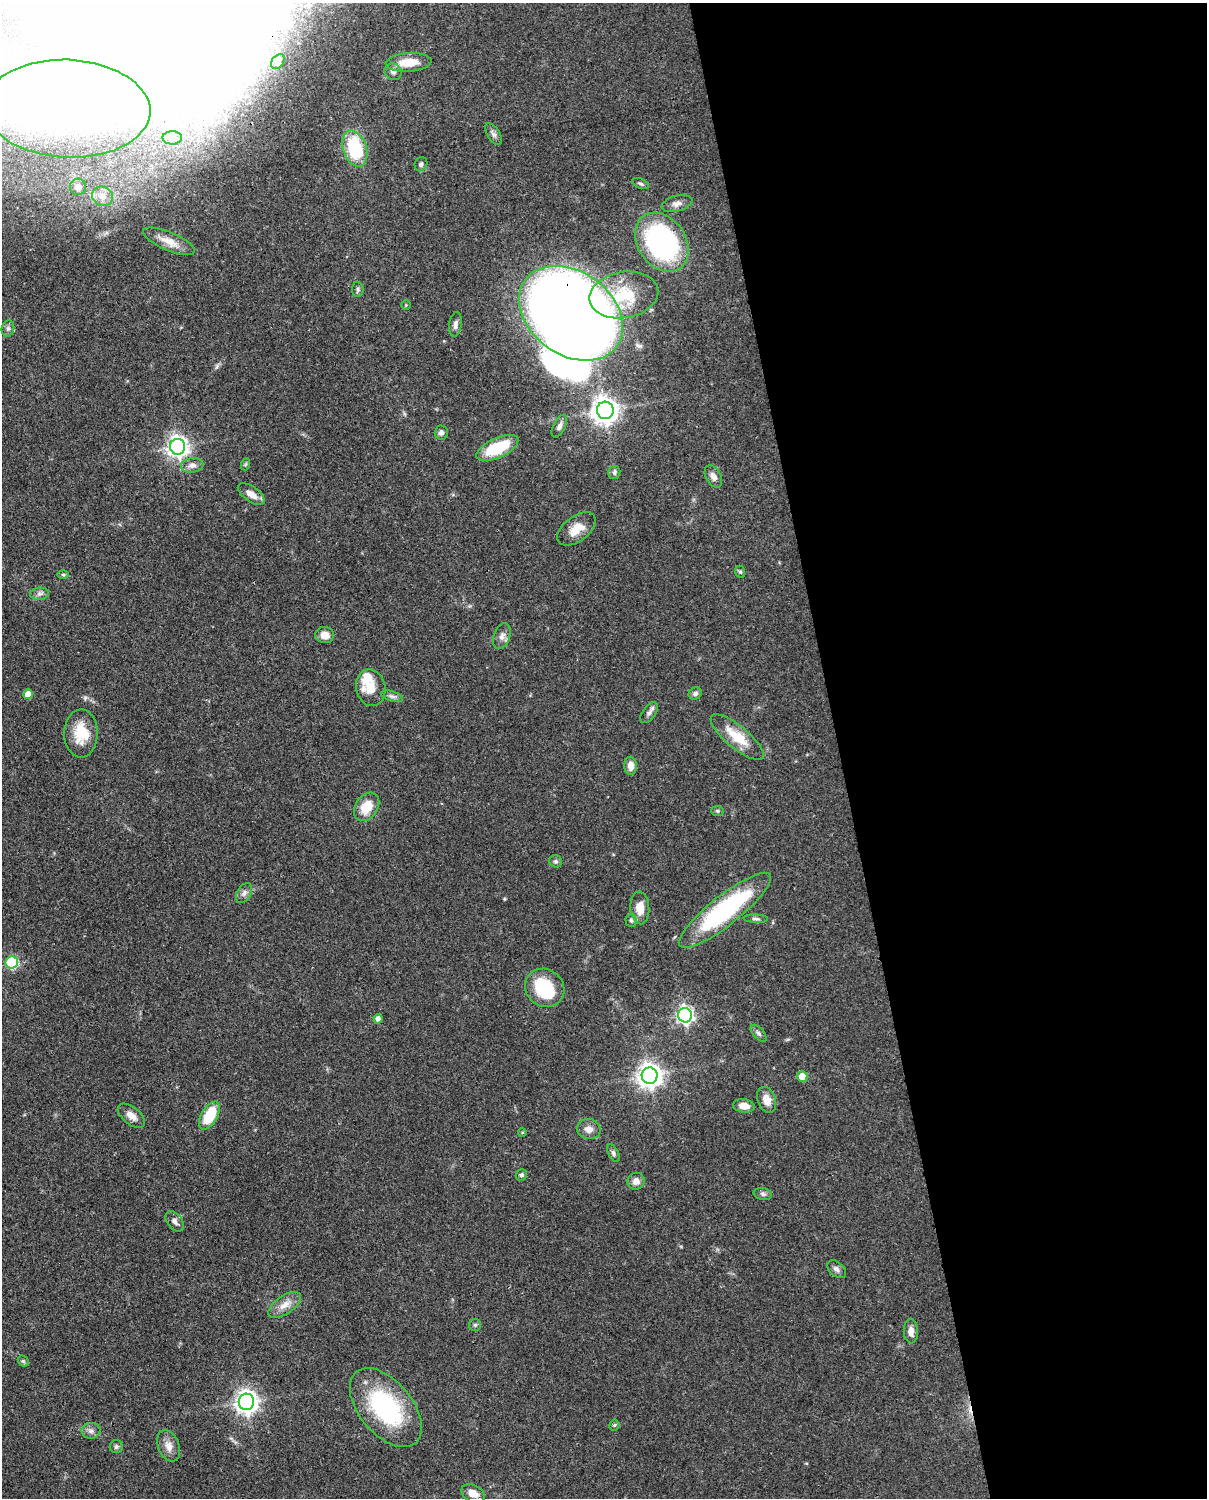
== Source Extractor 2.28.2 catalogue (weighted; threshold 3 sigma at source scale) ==
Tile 8 of 4 x 3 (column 4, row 2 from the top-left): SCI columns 3705-4909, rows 1760-3255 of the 4999 x 4902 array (HDU 1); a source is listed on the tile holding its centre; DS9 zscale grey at full resolution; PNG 1209 x 1500 px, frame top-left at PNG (2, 3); each listed source drawn as its Kron ellipse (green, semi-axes under 4 px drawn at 4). Shown black and unused: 31% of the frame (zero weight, under 3 of 4 exposures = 7% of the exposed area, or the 3 px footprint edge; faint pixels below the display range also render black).
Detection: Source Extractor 2.28.2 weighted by HDU 2 'WHT'; one run over the whole footprint, this tile lists its part. Background 0.087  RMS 0.0039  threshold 0.0175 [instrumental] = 3 sigma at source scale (4.5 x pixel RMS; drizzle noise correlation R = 1.50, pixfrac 1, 0.05/0.05 arcsec/px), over >= 5 px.
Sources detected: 107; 21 inside a brighter object's white glare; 1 cosmic-ray / hot-pixel residue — neither listed nor drawn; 3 inside a brighter listed object's ellipse — not listed separately; the other 82 listed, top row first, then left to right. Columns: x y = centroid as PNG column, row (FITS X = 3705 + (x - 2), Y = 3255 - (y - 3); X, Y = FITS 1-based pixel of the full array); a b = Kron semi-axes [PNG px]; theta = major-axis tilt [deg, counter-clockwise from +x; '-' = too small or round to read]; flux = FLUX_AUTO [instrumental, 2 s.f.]
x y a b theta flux
278 62 8 5 49 0.86
409 62 23 9 4 6.6
393 72 9 8 - 1.5
67 109 83 49 -3 89
493 134 12 6 -57 1.5
172 138 9 6 1 1.5
355 149 19 11 -70 26
421 164 7 6 - 1
641 184 9 4 -24 0.81
78 187 8 8 - 3.9
103 196 11 9 -29 4
677 204 15 8 15 2.3
169 241 28 9 -23 5.2
662 242 32 24 -55 72
358 289 7 5 -87 0.87
624 295 35 23 10 18
406 305 4 4 - 0.41
571 313 57 41 -36 700
455 324 12 6 83 1.7
8 328 8 6 75 1.1
605 410 8 8 - 420
559 426 12 6 63 1.6
441 433 7 6 - 1.4
178 447 8 7 - 230
497 448 22 10 24 18
246 464 6 4 70 0.56
192 465 11 7 8 2.1
614 472 6 6 - 0.9
713 477 12 7 -61 2.2
251 494 16 7 -36 3.6
576 529 22 12 37 6.5
740 572 6 5 - 0.63
63 575 6 4 -1 0.5
39 594 9 6 6 1.3
325 635 9 8 - 3.4
502 636 13 8 69 2
371 688 18 14 -77 5.8
695 693 7 6 - 1.2
28 694 5 4 - 4.8
392 696 11 5 -17 1.2
649 713 12 6 53 1.5
81 733 24 16 89 10
737 737 33 11 -40 11
631 766 9 6 -87 3.1
367 807 15 11 56 8.3
717 811 6 5 - 0.62
556 861 7 6 - 0.76
244 893 11 7 59 1.6
640 908 16 9 -86 5.5
725 910 57 15 38 54
756 919 12 4 -3 1.1
631 920 6 5 - 0.83
12 962 6 6 - 40
545 988 20 18 -38 21
685 1015 7 7 - 140
378 1019 5 4 - 1.7
759 1033 10 5 -48 1.1
650 1076 8 8 - 350
802 1076 5 5 - 4.6
767 1100 13 9 -70 3.7
744 1106 11 6 -9 3.5
131 1116 16 8 -39 3.4
209 1116 15 8 59 15
589 1129 12 10 -9 2.8
522 1132 4 3 - 0.34
613 1153 9 5 -62 1
521 1175 6 5 - 0.85
636 1181 8 8 - 2.5
763 1194 9 6 -11 1.1
175 1221 12 7 -51 1.9
837 1269 11 7 -40 1.7
285 1305 19 9 34 4.2
475 1325 6 6 - 0.74
911 1331 12 7 -88 2.7
23 1361 6 4 -43 0.6
246 1402 8 7 - 280
386 1408 46 26 -50 47
614 1425 5 5 - 0.56
91 1431 9 8 - 1.7
169 1446 16 10 -68 3.6
116 1447 6 6 - 0.96
473 1494 12 8 -27 4
Overlapping masked pixels (flux is a lower limit): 1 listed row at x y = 571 313